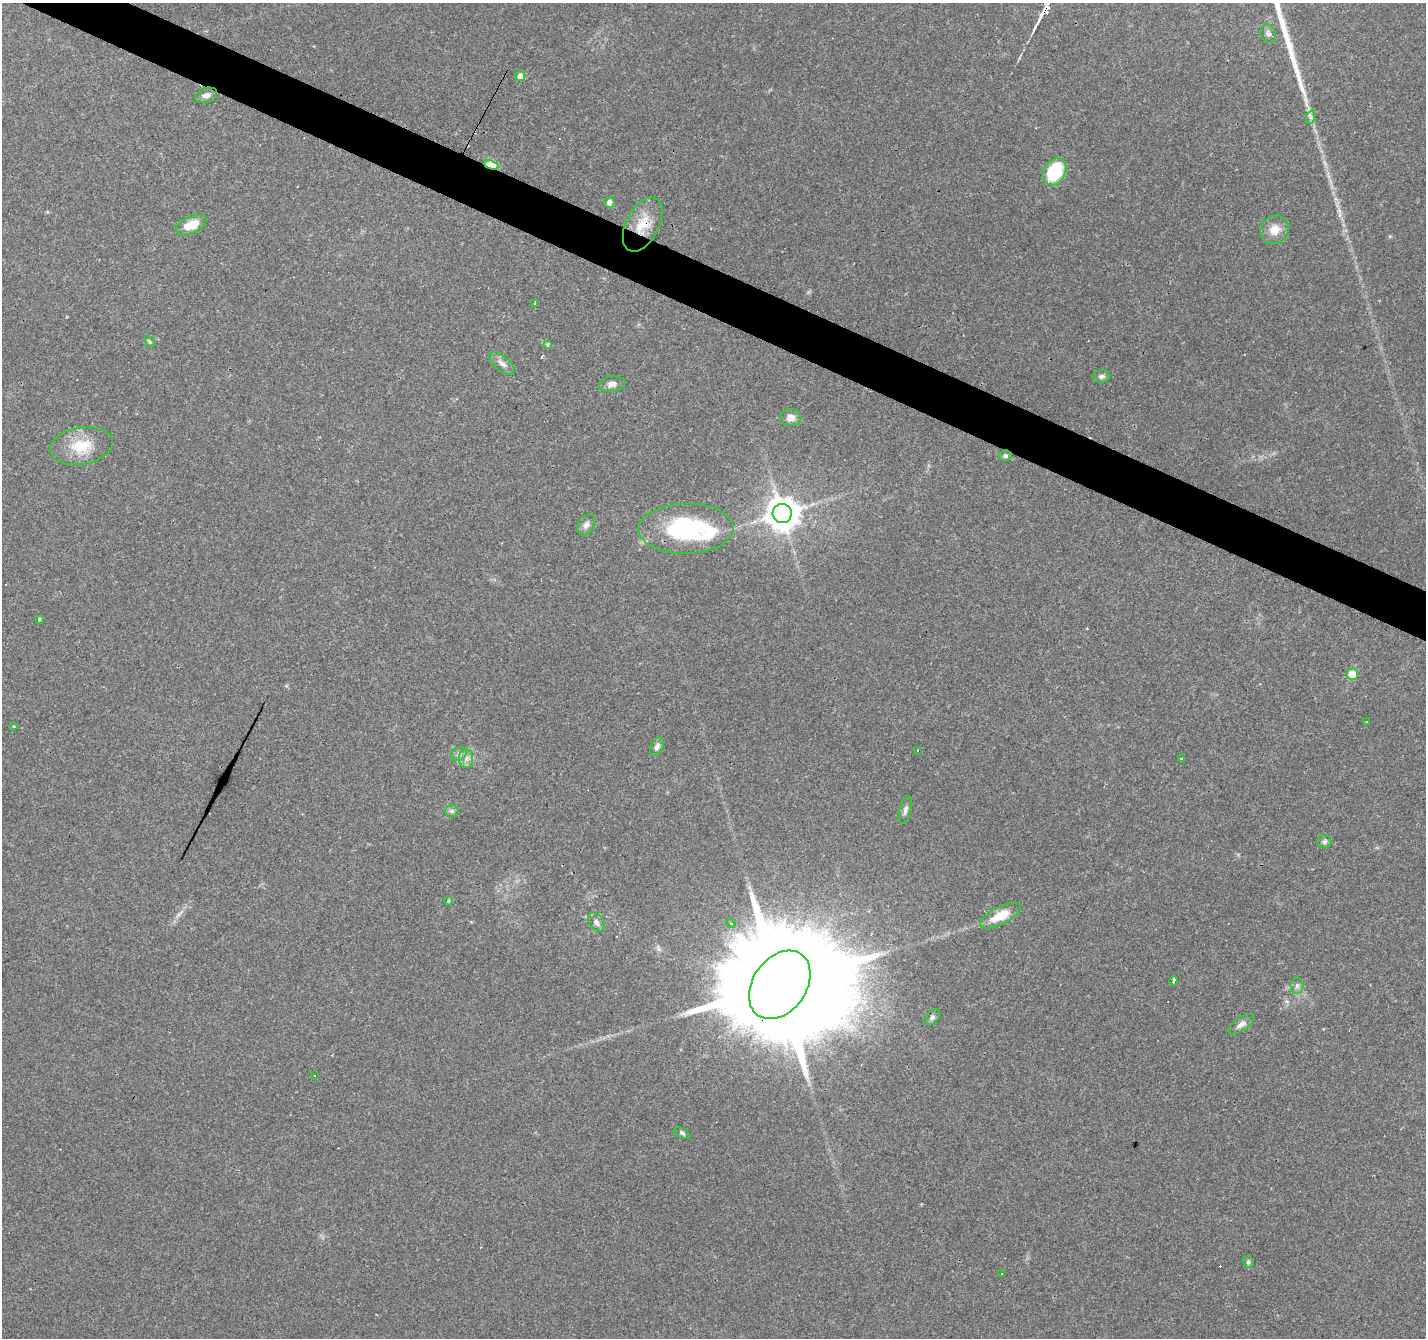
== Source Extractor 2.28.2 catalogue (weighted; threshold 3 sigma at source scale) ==
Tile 11 of 4 x 4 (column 3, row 3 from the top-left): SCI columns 2849-4272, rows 1536-2871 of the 5699 x 5807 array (HDU 1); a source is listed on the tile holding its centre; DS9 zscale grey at full resolution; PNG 1428 x 1340 px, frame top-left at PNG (2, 3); each listed source drawn as its Kron ellipse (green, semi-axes under 4 px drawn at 4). Shown black and unused: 3% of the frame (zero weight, under 3 of 4 exposures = <1% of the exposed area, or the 3 px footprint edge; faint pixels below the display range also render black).
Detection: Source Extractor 2.28.2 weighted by HDU 2 'WHT'; one run over the whole footprint, this tile lists its part. Background 0.052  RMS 0.0037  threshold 0.0165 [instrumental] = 3 sigma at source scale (4.5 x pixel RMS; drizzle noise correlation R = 1.50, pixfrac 1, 0.0396/0.0396 arcsec/px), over >= 5 px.
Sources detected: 61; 13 cosmic-ray / hot-pixel residue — neither listed nor drawn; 1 inside a brighter listed object's ellipse — not listed separately; the other 47 listed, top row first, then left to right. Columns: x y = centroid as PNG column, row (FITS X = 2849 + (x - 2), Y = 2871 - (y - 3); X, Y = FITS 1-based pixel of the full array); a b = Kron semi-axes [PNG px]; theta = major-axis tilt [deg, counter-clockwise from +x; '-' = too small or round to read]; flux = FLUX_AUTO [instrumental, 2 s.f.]
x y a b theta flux
1268 34 9 7 -68 1.3
520 76 5 5 - 2.2
206 95 11 7 20 2
1311 117 7 4 72 0.86
491 165 7 4 -21 20
1055 172 14 10 59 19
609 202 5 5 - 2.5
643 224 29 16 63 10
191 225 16 8 22 7
1275 230 15 13 48 5
535 304 3 3 - 3.2
149 341 6 4 -46 0.51
548 345 3 3 - 2.3
502 363 15 7 -40 2.2
1101 376 9 6 7 1.1
612 384 13 8 8 2.3
791 418 10 8 1 2.5
81 446 32 18 9 11
1005 455 6 5 - 0.91
782 513 9 9 - 730
586 525 11 8 59 1.9
686 529 47 25 1 47
39 620 3 3 - 1.6
1352 674 5 5 - 9.4
1366 721 2 2 - 0.25
14 726 3 3 - 1.2
657 747 10 6 64 1.6
917 750 3 2 - 0.46
459 754 8 6 27 1.3
466 758 9 7 -88 1.8
1181 758 3 2 - 0.37
905 810 14 6 76 1.5
452 811 7 6 - 0.89
1325 841 7 6 - 0.91
448 901 5 4 - 0.45
1001 916 22 8 27 8.2
596 922 10 7 -58 1.5
731 923 5 4 - 0.69
1174 981 5 3 - 2.8
780 985 37 26 54 16000
1297 986 8 6 89 1.2
932 1017 10 6 39 1
1241 1024 14 7 35 2.2
314 1075 3 2 - 0.26
682 1133 8 4 -31 0.84
1248 1262 6 5 - 0.63
1002 1274 3 3 - 2.9
Overlapping masked pixels (flux is a lower limit): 3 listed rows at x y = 491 165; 643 224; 780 985